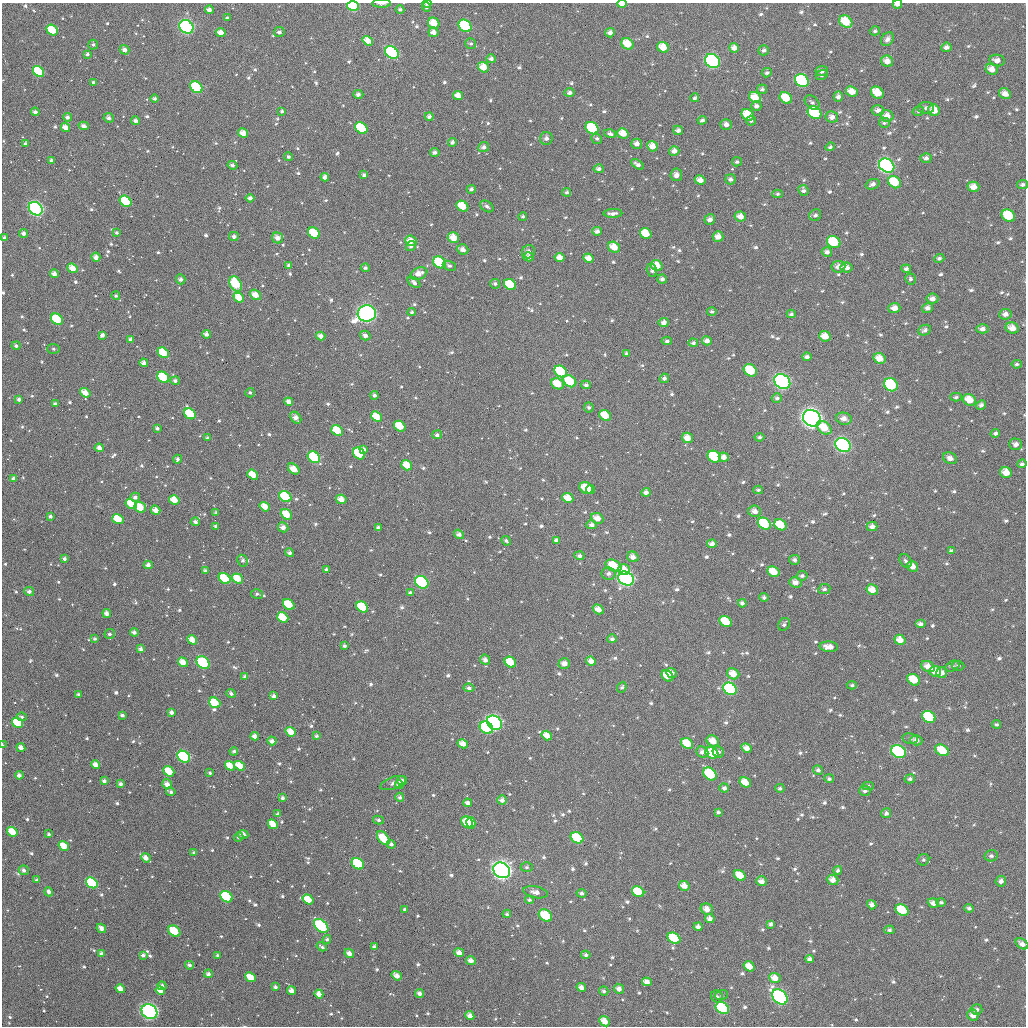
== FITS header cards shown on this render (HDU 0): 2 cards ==
NAXIS1  =                 1024
NAXIS2  =                 1024

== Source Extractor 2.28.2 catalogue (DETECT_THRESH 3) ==
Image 1024 x 1024 px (HDU 0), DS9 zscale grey, 1 PNG px = 1 image px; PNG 1028 x 1028 px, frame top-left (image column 1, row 1024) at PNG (2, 3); each listed source drawn as its Kron ellipse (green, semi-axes under 4 px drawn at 4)
Background 768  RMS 32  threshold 95.5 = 3 sigma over >= 5 px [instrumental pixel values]
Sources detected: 919; of the 919, the 500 brightest by FLUX_AUTO listed and drawn (419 fainter detections omitted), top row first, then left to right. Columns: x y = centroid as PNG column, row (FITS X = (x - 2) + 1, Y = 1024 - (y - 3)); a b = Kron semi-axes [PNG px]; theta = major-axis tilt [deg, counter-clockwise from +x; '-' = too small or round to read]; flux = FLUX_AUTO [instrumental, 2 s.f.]
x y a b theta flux
381 3 9 3 -1 5.2e+03
427 3 4 3 - 5.6e+03
622 4 5 3 - 2.4e+04
897 4 5 3 - 1.1e+04
353 6 6 5 - 1.1e+05
427 7 5 4 - 4.5e+03
209 10 4 4 - 1.1e+04
400 10 4 4 - 5.3e+03
227 18 4 3 - 4.9e+03
846 22 7 5 -39 4.8e+04
434 23 6 5 - 3.7e+04
465 26 7 5 -40 2.1e+05
186 27 7 6 - 3.7e+05
52 30 6 5 - 8.1e+04
875 31 5 4 - 5.1e+03
279 32 5 5 - 7.5e+03
433 32 5 4 - 1.3e+04
221 33 5 4 - 1.9e+04
610 33 5 4 - 1.1e+04
887 39 7 5 53 8.5e+03
368 41 6 4 -34 2.7e+04
471 44 5 5 - 4.8e+03
627 44 6 5 - 4.2e+04
93 45 5 5 - 5.0e+03
663 47 6 5 - 3.3e+04
946 47 5 4 - 8.5e+03
734 48 5 4 - 1.4e+04
124 50 5 4 - 1.1e+04
764 50 5 5 - 6.8e+03
392 53 7 5 -38 2.6e+05
87 54 3 3 - 4.9e+03
491 59 5 4 - 7.4e+03
997 60 7 5 -11 1.5e+04
712 61 8 6 -39 3.9e+05
887 61 6 5 - 1.9e+04
483 67 6 5 - 2.8e+04
992 69 6 5 - 2.0e+04
39 71 6 5 - 1.6e+05
822 71 6 5 - 8.7e+03
767 73 5 4 - 5.4e+03
822 75 6 5 - 4.9e+03
802 80 7 6 - 2.8e+05
93 82 4 4 - 4.7e+03
196 87 7 5 -42 1.3e+05
762 89 5 5 - 5.5e+03
852 92 6 5 - 2.7e+04
570 93 5 4 - 7.4e+03
877 93 7 5 -39 4.5e+04
358 94 5 4 - 7.5e+03
1005 94 6 5 - 1.8e+04
458 95 5 4 - 1.9e+04
838 96 5 4 - 9.2e+03
755 97 6 5 - 3.3e+04
695 98 4 3 - 5.7e+03
786 98 6 5 - 5.0e+04
155 99 4 4 - 5.6e+03
812 102 8 6 -44 6.3e+03
756 106 5 4 - 8.4e+03
926 108 8 6 0 9.8e+03
878 110 6 5 - 1.1e+04
934 110 6 5 - 2.8e+04
282 111 4 3 - 4.9e+03
918 111 6 4 15 4.6e+03
35 112 4 3 - 7.5e+03
815 113 7 6 - 1.3e+05
748 115 6 5 - 4.7e+04
887 116 6 6 - 1.9e+04
67 117 4 4 - 7.8e+03
429 117 4 4 - 8.4e+03
832 117 6 6 - 1.3e+04
109 118 5 4 - 9.1e+03
702 120 5 4 - 6.8e+03
136 121 4 4 - 7.6e+03
751 121 5 5 - 4.5e+03
884 123 5 5 - 5.0e+03
726 124 6 5 - 1.1e+04
84 126 5 4 - 1.0e+04
65 127 5 4 - 1.5e+04
361 128 7 5 -40 1.4e+05
592 128 7 5 -38 1.4e+05
678 130 5 4 - 9.4e+03
243 133 5 4 - 2.0e+04
623 133 6 5 - 3.0e+04
610 134 6 4 -15 6.5e+03
546 138 6 6 - 9.1e+03
597 139 5 5 - 4.6e+03
452 142 4 4 - 6.7e+03
25 143 3 3 - 4.4e+03
637 144 5 5 - 1.2e+04
652 146 5 5 - 2.2e+04
484 147 5 5 - 8.0e+03
830 147 5 3 - 4.8e+03
674 151 5 5 - 1.2e+04
435 152 5 4 - 7.1e+03
288 157 4 4 - 5.4e+03
926 158 5 5 - 8.6e+03
51 160 4 4 - 6.2e+03
737 162 5 4 - 4.7e+03
637 164 7 4 -36 8.9e+03
232 165 5 4 - 5.6e+03
887 166 8 6 -35 7.2e+05
599 169 5 4 - 7.4e+03
364 175 4 3 - 6.3e+03
676 175 6 5 - 1.1e+04
325 177 4 4 - 1.0e+04
731 179 5 5 - 7.4e+03
700 180 5 4 - 1.7e+04
894 182 7 5 -38 8.0e+04
873 184 7 5 21 9.0e+03
1023 185 5 4 - 6.0e+03
973 187 6 5 - 2.1e+04
471 189 4 4 - 6.3e+03
803 190 6 5 - 7.4e+03
567 192 4 4 - 5.0e+03
778 194 5 4 - 4.4e+03
250 198 4 4 - 9.3e+03
126 201 6 5 - 9.9e+04
462 206 6 5 - 4.9e+04
487 206 7 5 -34 6.0e+03
36 209 7 6 - 7.0e+05
613 213 9 3 2 9.0e+03
815 215 6 5 - 6.2e+03
740 216 6 5 - 1.7e+04
1008 216 7 6 - 9.4e+04
523 217 4 4 - 4.5e+03
710 220 5 5 - 1.1e+04
597 231 5 4 - 8.5e+03
23 233 4 4 - 7.8e+03
117 233 4 4 - 4.8e+03
314 233 6 5 - 7.4e+04
646 233 6 5 - 4.5e+04
234 236 5 4 - 7.6e+03
718 236 5 5 - 1.7e+04
5 238 3 3 - 8.3e+03
278 238 6 5 - 1.5e+04
453 238 6 5 - 3.1e+04
411 241 6 5 - 2.7e+04
834 242 7 6 - 9.8e+04
411 246 5 4 - 6.3e+03
614 247 6 5 - 2.9e+04
462 249 6 5 - 1.3e+04
528 252 7 6 - 1.1e+04
827 252 5 4 - 8.7e+03
96 257 4 4 - 1.3e+04
529 257 5 4 - 1.0e+04
560 257 5 4 - 1.7e+04
588 258 5 4 - 1.9e+04
939 258 5 4 - 4.9e+03
440 262 7 5 -38 1.3e+05
289 265 4 4 - 5.3e+03
449 266 7 4 -21 5.5e+03
657 266 6 5 - 3.3e+04
838 267 7 6 - 1.5e+04
847 267 6 5 - 1.2e+04
72 268 5 4 - 2.7e+04
365 268 4 4 - 5.5e+03
906 269 5 4 - 5.9e+03
652 270 7 5 -74 5.4e+03
54 274 4 4 - 1.3e+04
419 274 9 6 23 2.1e+04
181 279 5 4 - 7.7e+03
662 279 5 4 - 7.9e+03
910 279 5 5 - 5.8e+03
414 282 7 4 -37 8.1e+03
236 284 8 5 -64 9.4e+04
495 284 5 4 - 5.3e+03
510 284 6 5 - 8.9e+04
255 295 6 4 -39 2.4e+04
116 296 4 4 - 4.5e+03
239 298 6 4 -41 3.5e+04
932 299 6 5 - 1.2e+04
894 308 6 5 - 1.6e+04
927 308 5 5 - 9.4e+03
412 312 4 4 - 4.7e+03
712 312 4 4 - 4.5e+03
367 313 9 8 - 1.1e+06
791 314 4 3 - 5.3e+03
1005 314 6 5 - 1.2e+04
57 319 6 5 - 8.9e+04
664 322 5 4 - 1.0e+04
1012 328 7 5 -22 2.3e+04
982 329 6 4 -1 1.0e+04
925 330 6 5 - 8.1e+03
206 334 4 4 - 9.7e+03
102 335 4 3 - 9.2e+03
321 336 5 4 - 1.3e+04
365 336 5 4 - 9.6e+03
825 336 6 5 - 2.5e+04
131 340 4 3 - 9.2e+03
667 341 5 4 - 6.1e+03
707 341 5 4 - 1.2e+04
693 343 5 4 - 5.7e+03
16 346 4 4 - 5.9e+03
53 349 6 5 - 5.2e+03
163 353 6 5 - 8.3e+04
627 354 4 4 - 4.9e+03
807 357 4 4 - 7.7e+03
879 358 6 5 - 2.7e+04
144 363 4 3 - 1.2e+04
1017 364 5 4 - 5.1e+03
750 370 7 5 -33 7.8e+04
561 371 7 5 -37 1.1e+05
163 377 6 5 - 1.3e+05
664 378 5 4 - 6.3e+03
175 381 5 4 - 6.3e+03
570 381 7 5 -37 8.1e+04
782 382 8 7 - 4.6e+05
558 384 7 5 -26 4.1e+04
586 385 5 4 - 6.1e+03
891 385 7 6 - 1.3e+05
85 393 5 4 - 2.5e+04
250 393 5 4 - 4.6e+03
375 395 4 4 - 6.2e+03
956 397 6 4 2 4.8e+03
777 398 5 4 - 6.4e+03
19 399 4 3 - 6.7e+03
969 400 7 5 -29 3.2e+04
289 402 4 4 - 1.2e+04
55 404 4 3 - 7.0e+03
981 405 5 4 - 8.6e+03
589 407 5 5 - 5.4e+03
190 414 6 5 - 9.8e+04
605 415 6 5 - 4.3e+04
377 416 6 5 - 4.8e+04
296 418 6 4 -53 1.4e+04
812 418 9 8 - 1.2e+06
844 419 8 6 -13 1.5e+04
400 426 6 5 - 5.3e+04
157 428 4 3 - 5.5e+03
824 428 8 5 -40 4.1e+04
337 430 6 5 - 6.2e+04
995 433 5 4 - 6.7e+03
437 435 5 4 - 6.0e+03
760 437 5 4 - 5.3e+03
207 438 4 3 - 4.6e+03
687 438 6 5 - 2.1e+04
1016 444 6 6 - 1.2e+04
843 445 8 6 -34 8.4e+05
99 448 5 4 - 1.3e+04
363 449 4 3 - 1.0e+04
359 454 6 5 - 1.5e+05
314 457 6 5 - 1.9e+05
714 457 7 5 -27 1.0e+05
724 457 5 4 - 1.5e+04
950 458 7 5 -28 1.2e+04
178 459 4 4 - 6.1e+03
1022 464 5 4 - 6.1e+03
407 465 6 4 -37 3.9e+04
294 469 6 4 -40 2.7e+04
1006 473 6 5 - 2.6e+04
253 475 6 4 -39 4.3e+04
14 479 4 3 - 1.2e+04
586 488 7 5 -25 4.9e+04
591 490 4 3 - 1.8e+04
758 490 5 3 - 4.4e+03
646 492 4 4 - 1.0e+04
135 497 5 4 - 7.8e+03
285 497 6 5 - 1.2e+05
568 498 6 4 -28 2.8e+04
341 499 5 4 - 2.0e+04
174 500 5 4 - 3.3e+04
131 504 6 4 -31 4.7e+04
140 507 6 5 - 5.4e+04
265 507 5 4 - 2.6e+04
156 510 5 4 - 1.7e+04
754 511 6 5 - 1.4e+04
216 513 4 4 - 4.5e+03
286 514 6 4 -39 4.4e+04
50 516 4 4 - 5.8e+03
597 518 6 5 - 2.0e+04
118 519 6 4 -34 5.8e+04
195 522 4 4 - 8.4e+03
764 524 7 5 -35 1.2e+05
591 525 5 4 - 8.0e+03
780 525 6 5 - 5.1e+04
216 526 3 3 - 4.9e+03
872 526 5 4 - 1.1e+04
283 527 5 5 - 1.2e+04
378 527 4 4 - 5.9e+03
459 534 5 4 - 8.8e+03
556 540 4 4 - 7.8e+03
506 541 5 4 - 4.9e+03
712 544 5 4 - 1.2e+04
951 551 4 3 - 6.2e+03
290 553 4 4 - 6.7e+03
579 556 5 4 - 7.2e+03
633 557 6 5 - 1.3e+04
64 559 3 3 - 6.0e+03
794 560 5 5 - 6.2e+03
243 561 6 5 - 5.6e+03
906 561 7 5 -53 6.4e+03
148 565 4 4 - 9.6e+03
613 566 8 5 -29 6.1e+04
913 566 6 5 - 1.8e+04
326 569 4 4 - 4.9e+03
624 569 6 5 - 2.4e+04
205 571 4 3 - 7.4e+03
773 572 6 5 - 4.1e+04
609 574 7 6 - 7.8e+03
802 576 5 4 - 5.6e+03
225 579 6 5 - 1.1e+05
238 579 6 4 -35 4.2e+04
626 579 8 6 -33 7.6e+05
422 582 7 5 -36 2.2e+05
795 582 6 5 - 1.4e+04
824 589 6 5 - 5.6e+03
872 590 6 5 - 2.7e+04
29 591 5 4 - 8.8e+03
410 593 4 3 - 5.8e+03
257 594 6 4 -13 5.0e+03
764 597 4 4 - 5.8e+03
742 603 4 4 - 7.0e+03
289 604 6 5 - 7.4e+04
362 607 6 5 - 1.0e+05
598 609 6 4 -31 1.5e+04
107 613 4 4 - 1.3e+04
283 617 6 5 - 5.8e+04
726 621 6 5 - 6.3e+04
784 624 7 5 55 5.2e+03
920 624 5 4 - 8.8e+03
134 632 4 4 - 8.5e+03
110 634 5 4 - 6.4e+03
95 639 4 3 - 4.9e+03
612 639 4 4 - 6.3e+03
192 640 5 4 - 2.4e+04
900 640 6 5 - 2.4e+04
344 646 4 3 - 5.1e+03
829 647 9 5 -4 2.0e+04
141 649 4 3 - 8.3e+03
485 660 5 5 - 1.1e+04
591 661 5 4 - 1.6e+04
183 662 5 4 - 2.5e+04
510 662 6 5 - 4.9e+04
203 663 7 5 -44 1.5e+05
564 663 6 5 - 1.4e+04
952 666 7 5 25 5.4e+03
958 666 6 5 - 5.4e+03
928 667 7 5 -29 2.0e+04
935 671 6 5 - 2.8e+04
671 673 6 4 -43 1.4e+04
942 673 5 5 - 1.2e+04
733 674 6 5 - 2.5e+04
667 676 6 5 - 3.4e+04
245 677 4 4 - 7.9e+03
914 680 6 5 - 5.2e+04
852 685 5 4 - 4.8e+03
622 687 6 4 69 4.7e+03
469 688 5 4 - 6.7e+03
730 689 7 5 -36 4.2e+05
231 693 5 4 - 6.2e+03
78 694 4 3 - 4.6e+03
274 696 4 3 - 7.8e+03
215 703 6 5 - 5.4e+04
172 712 4 4 - 8.5e+03
122 715 4 3 - 6.2e+03
22 717 5 4 - 5.4e+03
929 717 7 5 -35 1.4e+05
18 723 6 4 -35 9.3e+04
494 723 8 6 -37 4.3e+05
997 724 4 4 - 4.7e+03
486 728 7 5 -35 1.5e+05
291 732 5 4 - 3.0e+04
255 736 4 4 - 1.3e+04
317 736 4 4 - 4.5e+03
547 736 5 4 - 2.6e+04
910 739 7 5 -10 4.6e+03
916 740 6 5 - 1.3e+04
272 741 5 4 - 1.2e+04
713 741 6 5 - 2.7e+04
687 743 6 5 - 4.4e+04
463 744 5 4 - 2.0e+04
2 745 3 2 - 4.6e+03
21 747 4 4 - 1.4e+04
746 748 5 4 - 1.6e+04
942 750 7 5 -31 5.5e+04
234 751 4 4 - 5.1e+03
702 752 6 5 - 9.4e+03
718 752 6 5 - 6.1e+03
899 752 7 6 - 2.2e+05
712 753 7 5 -31 7.4e+04
184 757 7 5 -35 3.5e+05
95 765 5 4 - 1.7e+04
230 766 5 4 - 3.0e+04
240 766 6 4 -35 3.5e+04
818 770 5 4 - 6.3e+03
169 771 6 4 -39 5.4e+04
210 773 3 3 - 4.6e+03
710 774 7 5 -44 2.0e+05
19 775 4 4 - 8.0e+03
829 779 5 4 - 5.0e+03
910 779 5 4 - 6.1e+03
104 781 4 4 - 7.9e+03
402 781 5 4 - 9.9e+03
745 782 6 5 - 3.2e+04
393 783 13 6 18 9.5e+03
121 784 4 4 - 7.7e+03
167 784 5 5 - 1.5e+04
399 785 4 4 - 1.0e+04
868 786 6 4 0 5.3e+03
724 788 5 4 - 7.5e+03
780 788 5 4 - 4.5e+03
865 791 6 5 - 6.7e+03
171 792 5 3 - 6.0e+03
400 797 4 4 - 6.1e+03
283 798 4 3 - 5.9e+03
502 800 4 4 - 1.0e+04
468 803 4 3 - 8.4e+03
718 812 4 3 - 5.1e+03
886 813 5 5 - 7.0e+03
278 814 4 3 - 5.4e+03
379 820 5 4 - 5.3e+03
467 822 7 5 -43 4.2e+04
471 823 5 4 - 5.2e+04
273 824 5 4 - 3.1e+04
12 832 5 4 - 5.0e+04
49 834 3 3 - 5.1e+03
243 834 5 4 - 1.3e+04
239 837 5 4 - 5.7e+03
383 838 8 5 -49 6.0e+04
577 838 7 5 -33 9.5e+04
391 844 4 4 - 6.6e+03
64 846 5 4 - 4.2e+04
194 853 4 3 - 6.3e+03
991 856 6 5 - 6.7e+03
146 858 5 4 - 1.4e+04
923 860 6 5 - 5.4e+03
358 864 6 5 - 3.4e+05
527 867 6 5 - 4.8e+03
24 870 5 5 - 8.4e+03
502 870 9 7 -34 1.4e+06
838 870 4 4 - 5.4e+03
740 875 6 5 - 3.7e+04
37 880 4 3 - 5.4e+03
833 880 6 5 - 1.7e+04
761 881 5 5 - 1.4e+04
1001 881 5 5 - 9.3e+03
92 883 6 5 - 2.2e+05
684 886 5 4 - 1.8e+04
49 892 4 4 - 9.5e+03
536 892 12 5 -11 1.4e+04
638 892 6 5 - 9.3e+04
582 893 5 4 - 6.6e+03
226 897 6 5 - 3.9e+05
308 899 6 4 -34 4.0e+04
529 900 4 4 - 5.0e+03
941 902 5 4 - 4.9e+03
933 903 5 4 - 1.4e+04
872 905 5 4 - 9.9e+03
969 908 5 4 - 5.8e+03
405 909 4 4 - 4.7e+03
707 909 6 5 - 1.8e+04
902 910 7 5 -33 1.1e+05
507 914 4 4 - 4.5e+03
545 915 7 5 -35 8.4e+04
710 919 5 4 - 1.1e+04
771 924 4 4 - 7.3e+03
321 926 8 5 -42 2.3e+05
698 927 4 4 - 9.4e+03
101 928 5 4 - 1.2e+04
889 930 5 4 - 5.6e+03
174 931 6 5 - 7.4e+04
674 938 7 5 -35 1.4e+05
327 939 4 4 - 5.1e+03
1022 944 7 4 -33 1.1e+04
322 947 5 3 - 4.8e+03
374 947 4 4 - 6.8e+03
349 953 5 4 - 1.4e+04
459 953 5 4 - 1.4e+04
101 954 4 3 - 7.8e+03
143 955 4 4 - 7.8e+03
586 955 4 4 - 6.1e+03
218 956 3 3 - 7.0e+03
810 959 4 4 - 1.0e+04
471 961 5 4 - 1.3e+04
189 965 4 3 - 7.2e+03
749 966 6 4 -34 2.7e+04
208 974 4 4 - 6.6e+03
397 976 5 4 - 1.7e+04
250 977 5 4 - 4.0e+04
775 978 6 5 - 2.2e+04
647 982 5 4 - 1.5e+04
162 986 4 4 - 7.6e+03
275 987 4 3 - 5.6e+03
581 987 5 4 - 1.3e+04
120 989 5 4 - 2.1e+04
619 989 5 5 - 1.2e+04
160 991 5 4 - 1.8e+04
291 991 4 4 - 1.3e+04
604 991 5 4 - 5.7e+03
420 993 4 4 - 9.5e+03
319 994 5 4 - 1.9e+04
721 995 7 5 13 4.7e+03
717 996 6 5 - 5.4e+03
780 997 9 6 -45 6.0e+05
722 1008 7 5 -35 1.6e+05
977 1009 5 5 - 6.7e+03
149 1012 8 7 - 4.7e+05
973 1015 6 5 - 1.6e+04
470 1016 4 4 - 1.5e+04
604 1021 6 4 -43 2.3e+04
At the frame edge (FLAGS 8, measured only in part): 8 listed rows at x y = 381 3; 427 3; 622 4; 897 4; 353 6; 1023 185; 2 745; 1022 944
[419 fainter detections neither listed nor drawn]

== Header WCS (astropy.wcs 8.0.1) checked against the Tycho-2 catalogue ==
Header WCS as astropy/WCSLIB reads it (applying the file's SIP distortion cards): RA---TAN-SIP/DEC--TAN-SIP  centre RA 02:38:58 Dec +14:00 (39.74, +14.00 deg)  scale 8.66 arcsec/px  FOV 147.9' x 147.9'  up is +179 deg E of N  parity flipped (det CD > 0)
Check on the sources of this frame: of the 60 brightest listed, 60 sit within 12.6 arcsec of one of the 180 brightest Tycho-2 stars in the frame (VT <= 12.25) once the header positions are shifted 4.46 arcsec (3.59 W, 2.64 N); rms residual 4.21 arcsec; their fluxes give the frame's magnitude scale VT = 22.91 - 2.5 log10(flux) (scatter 0.18 mag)
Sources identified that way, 156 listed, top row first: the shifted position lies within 12.6 arcsec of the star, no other Tycho-2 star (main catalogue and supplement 1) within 25.2 arcsec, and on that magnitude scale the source's flux lands within +1.5 / -3 mag of the star's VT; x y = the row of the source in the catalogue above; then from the Tycho-2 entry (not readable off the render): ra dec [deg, ICRS J2000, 3 dp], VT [Tycho-2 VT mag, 2 dp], TYC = Tycho-2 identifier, HIP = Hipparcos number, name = IAU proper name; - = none
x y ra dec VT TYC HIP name
622 4 39.501 +12.765 11.30 645-562-1 - -
353 6 40.163 +12.787 9.99 645-885-1 - -
846 22 38.948 +12.798 10.74 645-961-1 - -
434 23 39.964 +12.826 11.36 645-555-1 - -
465 26 39.886 +12.830 9.62 645-1060-1 - -
186 27 40.573 +12.846 8.68 645-1087-1 12626 -
52 30 40.904 +12.860 10.70 646-161-1 - -
368 41 40.125 +12.870 11.43 645-917-1 - -
627 44 39.484 +12.864 11.07 645-1212-1 - -
663 47 39.396 +12.871 11.37 645-788-1 - -
392 53 40.065 +12.898 9.20 645-1130-1 - -
997 60 38.572 +12.882 12.36 645-519-1 - -
712 61 39.274 +12.902 8.76 645-880-1 12198 -
887 61 38.843 +12.891 11.74 645-1051-1 - -
483 67 39.839 +12.928 11.73 645-899-1 - -
992 69 38.585 +12.904 11.96 645-589-1 - -
39 71 40.936 +12.960 9.90 646-121-1 - -
802 80 39.052 +12.943 9.43 645-838-1 - -
196 87 40.546 +12.991 9.94 645-777-1 - -
852 92 38.928 +12.966 11.61 645-808-1 - -
877 93 38.865 +12.967 11.38 645-807-1 - -
786 98 39.090 +12.986 11.00 645-527-1 - -
934 110 38.724 +13.006 11.81 645-1229-1 - -
815 113 39.017 +13.019 9.90 645-748-1 - -
748 115 39.184 +13.028 10.98 645-736-1 - -
361 128 40.137 +13.081 10.20 645-669-1 - -
592 128 39.567 +13.069 10.21 645-578-1 - -
243 133 40.429 +13.099 11.82 645-261-1 - -
623 133 39.491 +13.080 11.44 645-1265-1 - -
652 146 39.418 +13.109 11.56 645-1129-1 - -
637 164 39.452 +13.154 12.52 645-573-1 - -
887 166 38.837 +13.143 8.37 645-647-1 12049 -
894 182 38.817 +13.182 11.16 645-291-1 - -
973 187 38.622 +13.187 12.24 645-794-1 - -
126 201 40.716 +13.268 10.17 645-1245-1 - -
462 206 39.883 +13.264 11.41 645-1191-1 - -
36 209 40.937 +13.290 8.25 646-92-1 12738 -
1008 216 38.533 +13.255 10.66 645-926-1 - -
314 233 40.249 +13.336 10.56 645-1184-1 - -
646 233 39.429 +13.319 11.11 645-158-1 - -
278 238 40.339 +13.349 12.31 645-686-1 - -
453 238 39.904 +13.340 11.33 645-684-1 - -
411 241 40.009 +13.349 11.35 645-694-1 - -
834 242 38.963 +13.329 10.50 645-1165-1 - -
614 247 39.506 +13.354 11.61 645-940-1 - -
440 262 39.937 +13.401 9.95 645-986-1 - -
657 266 39.399 +13.396 11.68 645-1005-1 - -
236 284 40.440 +13.463 10.35 645-1043-1 - -
510 284 39.761 +13.450 10.78 645-223-1 - -
255 295 40.390 +13.488 12.07 645-1157-1 - -
239 298 40.432 +13.495 11.67 645-914-1 - -
367 313 40.113 +13.527 7.65 645-231-1 12461 -
57 319 40.881 +13.555 10.34 646-228-1 - -
825 336 38.979 +13.557 11.57 645-949-1 - -
163 353 40.617 +13.632 10.56 645-730-1 - -
879 358 38.843 +13.606 11.65 645-1138-1 - -
750 370 39.162 +13.643 10.42 645-441-1 - -
561 371 39.631 +13.656 10.34 645-742-1 - -
163 377 40.615 +13.690 10.20 645-591-1 - -
570 381 39.607 +13.680 10.69 645-713-1 - -
782 382 39.082 +13.668 8.35 645-947-1 12137 -
558 384 39.638 +13.686 11.23 645-419-1 - -
891 385 38.813 +13.669 9.76 645-50-1 - -
969 400 38.618 +13.701 11.65 645-1224-1 - -
190 414 40.547 +13.777 10.36 645-288-1 - -
605 415 39.518 +13.759 11.04 645-1046-1 - -
377 416 40.085 +13.774 11.03 645-771-1 - -
296 418 40.286 +13.779 11.78 645-1026-1 - -
812 418 39.005 +13.755 7.32 645-789-1 12111 -
337 430 40.182 +13.810 11.09 645-179-1 - -
687 438 39.314 +13.809 11.81 645-580-1 - -
843 445 38.927 +13.817 8.29 645-741-1 12079 -
359 454 40.127 +13.864 10.47 645-82-1 - -
314 457 40.238 +13.875 9.89 645-2-1 - -
714 457 39.246 +13.853 10.72 645-6-1 - -
407 465 40.007 +13.890 12.03 645-60-1 - -
1006 473 38.523 +13.873 11.83 645-104-1 - -
586 488 39.563 +13.935 11.11 645-1058-1 - -
591 490 39.551 +13.938 11.83 645-729-1 - -
285 497 40.307 +13.972 10.50 645-1001-1 - -
568 498 39.607 +13.960 11.56 645-362-1 - -
341 499 40.168 +13.975 12.54 645-567-1 - -
174 500 40.582 +13.984 11.30 645-618-1 - -
131 504 40.689 +13.995 11.34 645-346-1 - -
140 507 40.667 +14.004 11.61 645-447-1 - -
265 507 40.358 +13.996 11.51 645-392-1 - -
286 514 40.303 +14.014 10.93 645-315-1 - -
597 518 39.532 +14.007 11.61 645-75-1 - -
118 519 40.721 +14.033 10.71 645-531-1 - -
764 524 39.117 +14.011 10.52 645-563-1 - -
780 525 39.078 +14.013 11.07 645-306-1 - -
872 526 38.851 +14.010 12.25 645-792-1 - -
613 566 39.489 +14.121 11.07 645-1030-1 - -
624 569 39.464 +14.128 11.77 645-80-1 - -
773 572 39.092 +14.126 10.78 645-134-1 - -
225 579 40.453 +14.171 10.30 645-656-1 - -
238 579 40.421 +14.171 11.02 645-185-1 - -
626 579 39.457 +14.151 8.12 645-565-1 12258 -
422 582 39.964 +14.171 9.36 645-476-1 - -
872 590 38.846 +14.164 11.66 645-1142-1 - -
289 604 40.293 +14.231 11.30 645-497-1 - -
362 607 40.111 +14.233 10.49 645-1102-1 - -
107 613 40.745 +14.260 12.20 645-126-1 - -
283 617 40.308 +14.262 10.93 645-128-1 - -
726 621 39.208 +14.249 10.98 645-832-1 - -
920 624 38.725 +14.242 12.11 645-424-1 - -
183 662 40.553 +14.375 11.32 645-209-1 - -
510 662 39.740 +14.359 11.15 645-45-1 - -
203 663 40.503 +14.375 9.65 645-107-1 - -
928 667 38.703 +14.344 12.04 645-15-1 - -
935 671 38.685 +14.355 11.85 645-826-1 - -
671 673 39.340 +14.375 11.70 645-102-1 - -
942 673 38.669 +14.358 12.59 645-94-1 - -
733 674 39.186 +14.374 11.99 645-649-1 - -
914 680 38.737 +14.377 11.31 645-406-1 - -
730 689 39.193 +14.411 9.23 645-22-1 - -
215 703 40.472 +14.471 10.76 645-313-1 - -
929 717 38.697 +14.466 10.18 645-1226-1 - -
18 723 40.961 +14.527 10.42 646-108-1 - -
486 728 39.796 +14.517 9.73 645-703-1 - -
291 732 40.282 +14.537 11.52 645-119-1 - -
713 741 39.232 +14.537 11.72 645-474-1 - -
687 743 39.296 +14.544 11.31 645-438-1 - -
2 745 41.000 +14.581 12.38 646-47-1 - -
942 750 38.663 +14.545 11.40 645-321-1 - -
899 752 38.770 +14.551 9.28 645-1176-1 12025 -
712 753 39.234 +14.566 10.39 645-217-1 - -
184 757 40.547 +14.602 9.08 645-867-1 12616 -
230 766 40.432 +14.621 11.36 645-696-1 - -
240 766 40.408 +14.621 11.51 645-159-1 - -
169 771 40.583 +14.638 11.02 645-1116-1 - -
745 782 39.149 +14.634 11.81 645-1132-1 - -
167 784 40.587 +14.669 12.10 645-178-1 - -
471 823 39.831 +14.747 10.99 645-170-1 - -
12 832 40.970 +14.790 10.91 646-54-1 - -
383 838 40.048 +14.787 11.06 645-469-1 - -
577 838 39.565 +14.778 10.20 645-95-1 - -
64 846 40.841 +14.822 11.24 645-623-1 - -
358 864 40.109 +14.851 10.26 645-24-1 - -
740 875 39.157 +14.859 11.31 645-549-1 - -
833 880 38.926 +14.863 12.47 645-538-1 - -
92 883 40.770 +14.910 9.63 645-13-1 - -
684 886 39.295 +14.887 12.15 645-277-1 - -
638 892 39.409 +14.904 10.59 645-269-1 - -
226 897 40.434 +14.937 9.89 645-504-1 - -
308 899 40.231 +14.940 11.30 645-211-1 - -
707 909 39.237 +14.942 12.01 645-241-1 - -
902 910 38.751 +14.932 10.60 645-796-1 - -
545 915 39.638 +14.967 10.35 645-765-1 - -
174 931 40.562 +15.023 10.66 1223-1555-1 - -
674 938 39.317 +15.014 10.17 1216-1721-1 - -
250 977 40.370 +15.130 11.40 1223-1624-1 - -
120 989 40.694 +15.163 12.08 1223-1626-1 - -
780 997 39.050 +15.149 8.52 1216-1631-1 12125 -
722 1008 39.192 +15.179 9.66 1216-1662-1 - -
149 1012 40.620 +15.217 8.01 1223-1617-1 12646 -